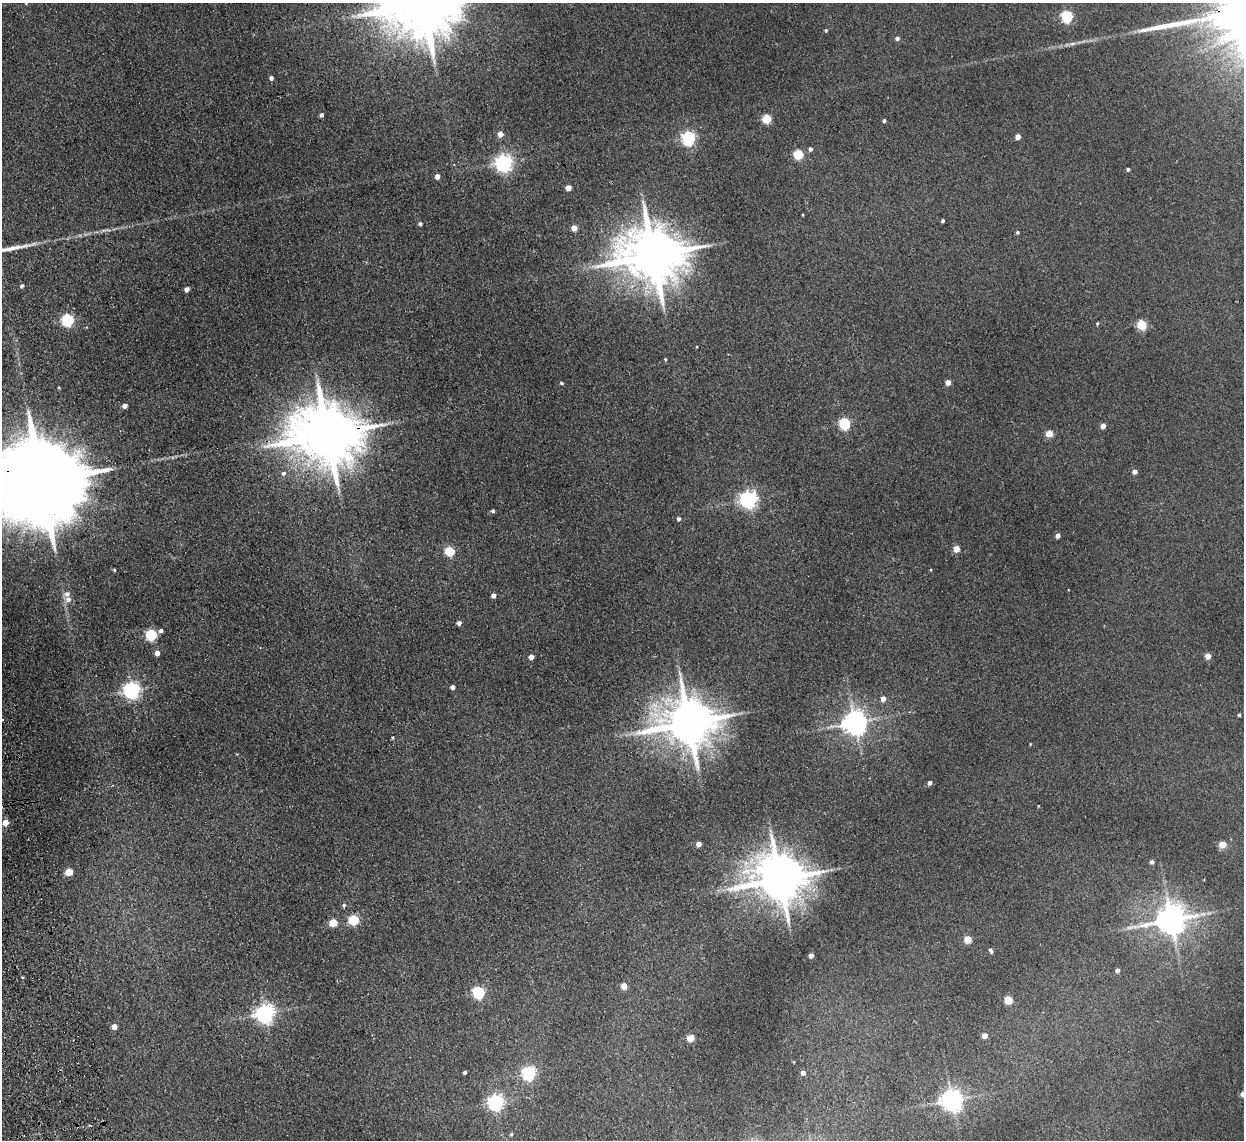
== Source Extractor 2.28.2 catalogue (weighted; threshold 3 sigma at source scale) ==
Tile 7 of 4 x 4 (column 3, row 2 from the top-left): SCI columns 2537-3778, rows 2428-3565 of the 5072 x 4970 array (HDU 1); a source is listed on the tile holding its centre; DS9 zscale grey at full resolution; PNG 1246 x 1142 px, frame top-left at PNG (2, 3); no overlay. Shown black and unused: <1% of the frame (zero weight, under 2 of 3 exposures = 3% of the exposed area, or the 3 px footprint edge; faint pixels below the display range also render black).
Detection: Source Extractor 2.28.2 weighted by HDU 2 'WHT'; one run over the whole footprint, this tile lists its part. Background 0.0701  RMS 0.01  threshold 0.0462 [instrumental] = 3 sigma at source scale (4.5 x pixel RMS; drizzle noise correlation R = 1.50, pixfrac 1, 0.05/0.05 arcsec/px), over >= 5 px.
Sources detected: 97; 1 inside a brighter object's white glare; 1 cosmic-ray / hot-pixel residue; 1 long thin detection or spike segment (spike, bleed or trail) — not listed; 1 inside a brighter listed object's ellipse — not listed separately; the other 93 listed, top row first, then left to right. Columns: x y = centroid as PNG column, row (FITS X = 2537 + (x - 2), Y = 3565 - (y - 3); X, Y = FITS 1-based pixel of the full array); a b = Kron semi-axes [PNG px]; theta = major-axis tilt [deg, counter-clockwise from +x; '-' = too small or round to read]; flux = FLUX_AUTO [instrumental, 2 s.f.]
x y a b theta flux
423 3 21 17 4 12000
1229 9 11 3 8 2900
1067 16 6 5 - 110
826 30 4 4 - 1.3
897 38 5 4 - 2.5
271 78 4 4 - 3.2
321 115 4 4 - 3
767 119 5 5 - 48
884 121 4 4 - 2
500 134 5 5 - 8
1018 137 4 4 - 9.2
688 138 6 6 - 210
810 149 5 5 - 2.9
798 154 5 5 - 60
504 163 6 6 - 400
1128 169 4 3 - 1.8
437 176 4 4 - 5.5
568 188 4 4 - 9.8
803 215 4 3 - 0.76
943 221 4 3 - 1.8
420 224 4 4 - 2.1
574 228 5 4 - 9.7
1017 232 4 4 - 1.5
653 255 17 14 -2 7300
22 286 4 4 - 2.6
187 289 4 4 - 5.5
68 320 6 5 - 130
1097 323 4 3 - 1.2
1142 325 5 5 - 54
665 359 4 4 - 1.2
948 382 4 4 - 8.2
561 383 4 3 - 1.5
125 406 4 4 - 5.3
844 423 6 5 - 110
1103 426 4 4 - 7.3
1049 433 5 5 - 19
327 435 19 15 -4 9000
1135 472 4 4 - 6
283 473 7 6 - 2.9
40 482 31 19 6 29000
748 499 6 6 - 410
493 511 4 4 - 1.9
678 519 5 4 - 2.3
1058 535 4 4 - 5
956 549 5 4 - 16
449 551 5 5 - 55
114 570 4 3 - 1.1
931 570 4 3 - 0.72
493 595 4 4 - 4.5
68 599 7 7 - 5.4
459 623 5 5 - 3.4
161 631 5 5 - 2.9
151 635 6 5 - 86
157 653 5 4 - 6
1208 656 4 4 - 14
531 657 4 4 - 7.2
452 687 4 4 - 3.6
132 690 6 6 - 380
883 699 5 5 - 7.1
1239 715 4 3 - 1.6
855 722 8 7 - 1000
689 723 15 12 3 5300
392 738 4 3 - 1.1
1030 744 4 2 - 0.73
930 783 4 4 - 4.3
5 823 5 5 - 12
699 844 4 4 - 7.3
1222 844 5 4 - 21
1152 862 4 4 - 3
69 872 5 5 - 26
780 879 14 10 12 4900
344 905 5 5 - 1.8
353 920 5 5 - 73
1171 920 10 8 16 1800
333 923 5 5 - 26
968 939 5 5 - 26
990 950 7 4 -60 2.4
811 956 4 4 - 6.7
1117 970 4 4 - 3.6
624 986 5 4 - 13
478 992 6 5 - 140
1008 1000 5 5 - 32
265 1013 7 7 - 490
114 1027 5 4 - 8
985 1036 4 4 - 11
691 1038 5 4 - 19
465 1072 4 3 - 2.2
529 1073 6 6 - 210
803 1073 4 4 - 4.6
1243 1094 4 4 - 7.8
952 1100 7 7 - 700
495 1102 6 6 - 300
511 1134 5 4 - 1.3
Overlapping masked pixels (flux is a lower limit): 3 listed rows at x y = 1229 9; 327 435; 40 482
Isophote crosses this tile's border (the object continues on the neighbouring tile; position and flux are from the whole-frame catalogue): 3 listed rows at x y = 423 3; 40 482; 1243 1094